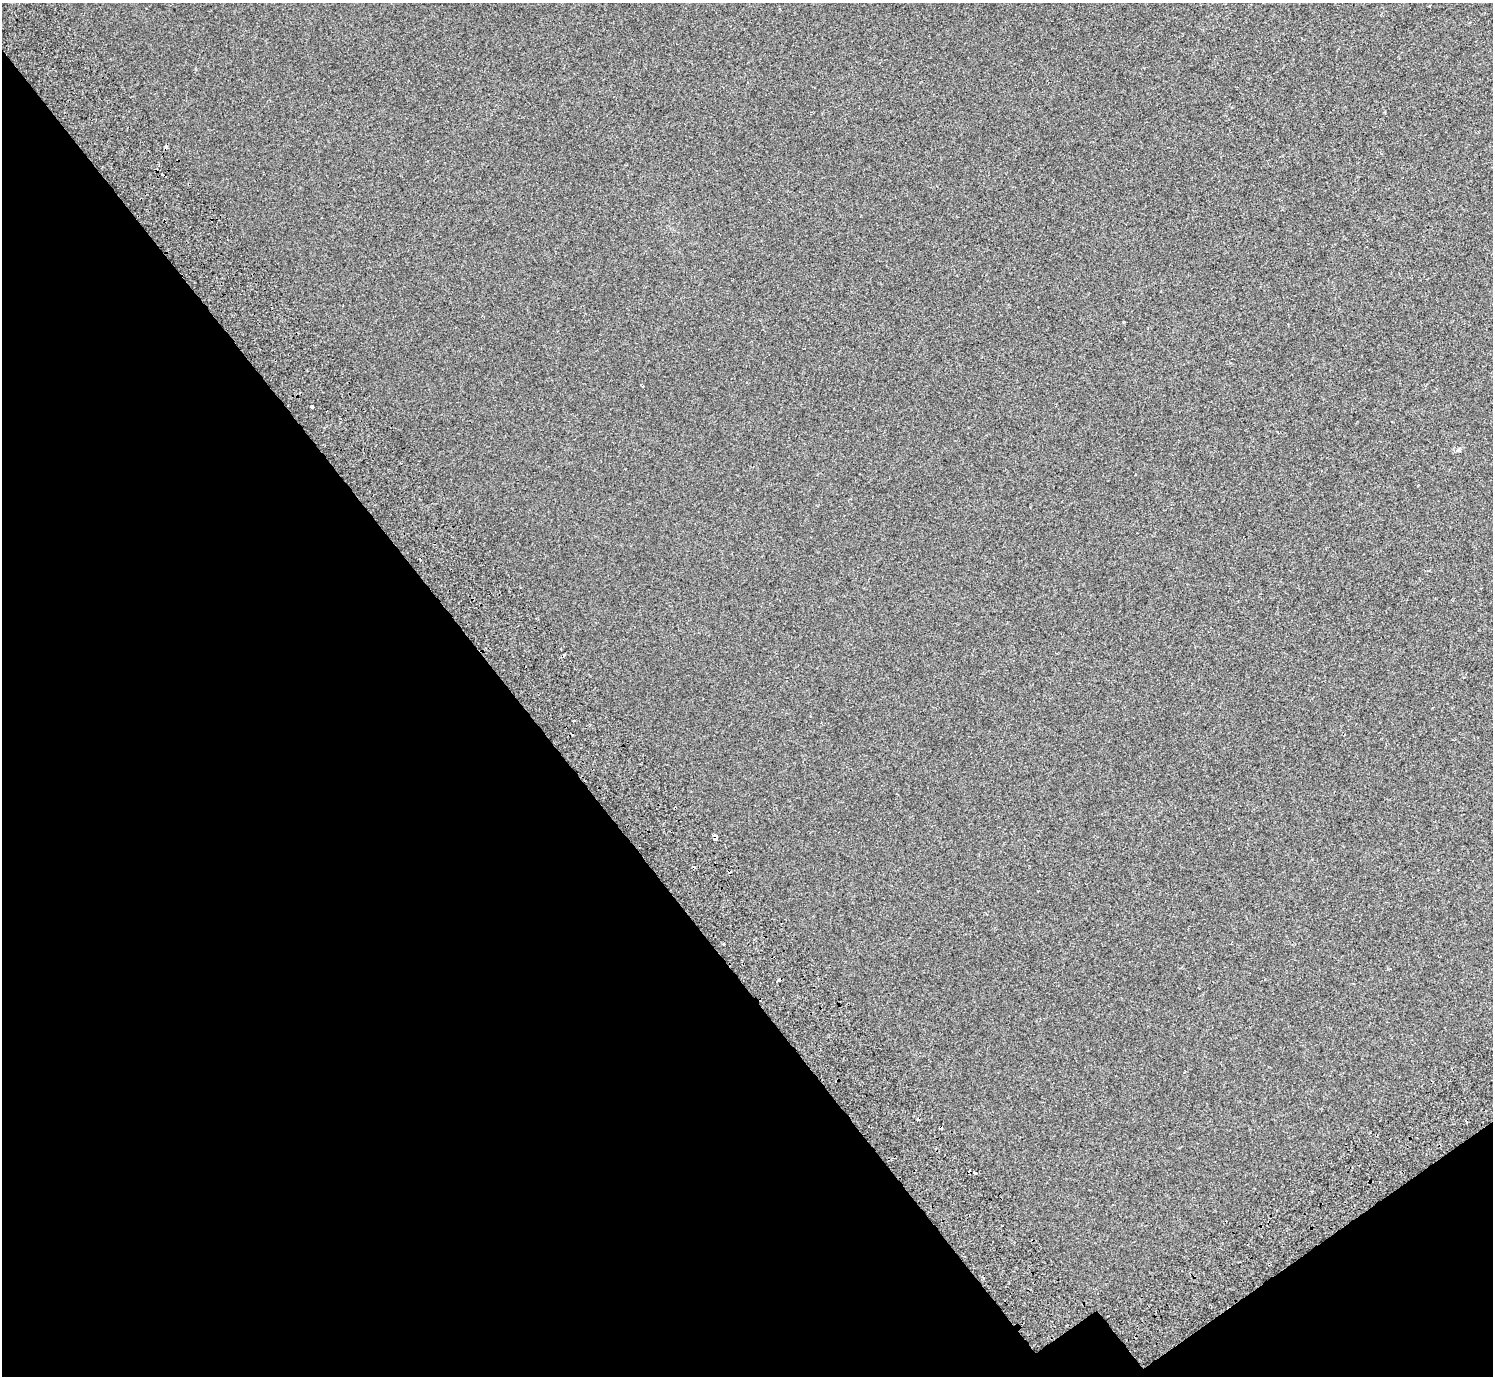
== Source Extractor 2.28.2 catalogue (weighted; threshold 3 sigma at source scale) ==
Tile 14 of 4 x 4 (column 2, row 4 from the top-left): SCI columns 1595-3085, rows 278-1651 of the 6176 x 6111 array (HDU 1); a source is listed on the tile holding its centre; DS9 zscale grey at full resolution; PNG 1495 x 1378 px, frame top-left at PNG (2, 3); no overlay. Shown black and unused: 37% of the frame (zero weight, under 2 of 3 exposures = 7% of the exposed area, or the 3 px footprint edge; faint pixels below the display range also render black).
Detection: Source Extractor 2.28.2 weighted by HDU 2 'WHT'; one run over the whole footprint, this tile lists its part. Background -9.91e-05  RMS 0.0046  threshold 0.0209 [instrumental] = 3 sigma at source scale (4.5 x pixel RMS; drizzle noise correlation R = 1.50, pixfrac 1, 0.0396/0.0396 arcsec/px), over >= 5 px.
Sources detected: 10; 5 cosmic-ray / hot-pixel residue — not listed; the other 5 listed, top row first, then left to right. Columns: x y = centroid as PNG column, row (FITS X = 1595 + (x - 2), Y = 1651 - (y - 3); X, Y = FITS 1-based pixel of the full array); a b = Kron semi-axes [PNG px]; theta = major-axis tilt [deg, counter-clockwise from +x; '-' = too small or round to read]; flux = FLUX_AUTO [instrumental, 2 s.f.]
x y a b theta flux
312 407 3 3 - 6.5
1459 449 7 5 57 0.77
715 837 4 3 - 6.3
778 980 5 3 - 5
975 1173 3 3 - 4.1
Overlapping masked pixels (flux is a lower limit): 2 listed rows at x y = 715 837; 975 1173